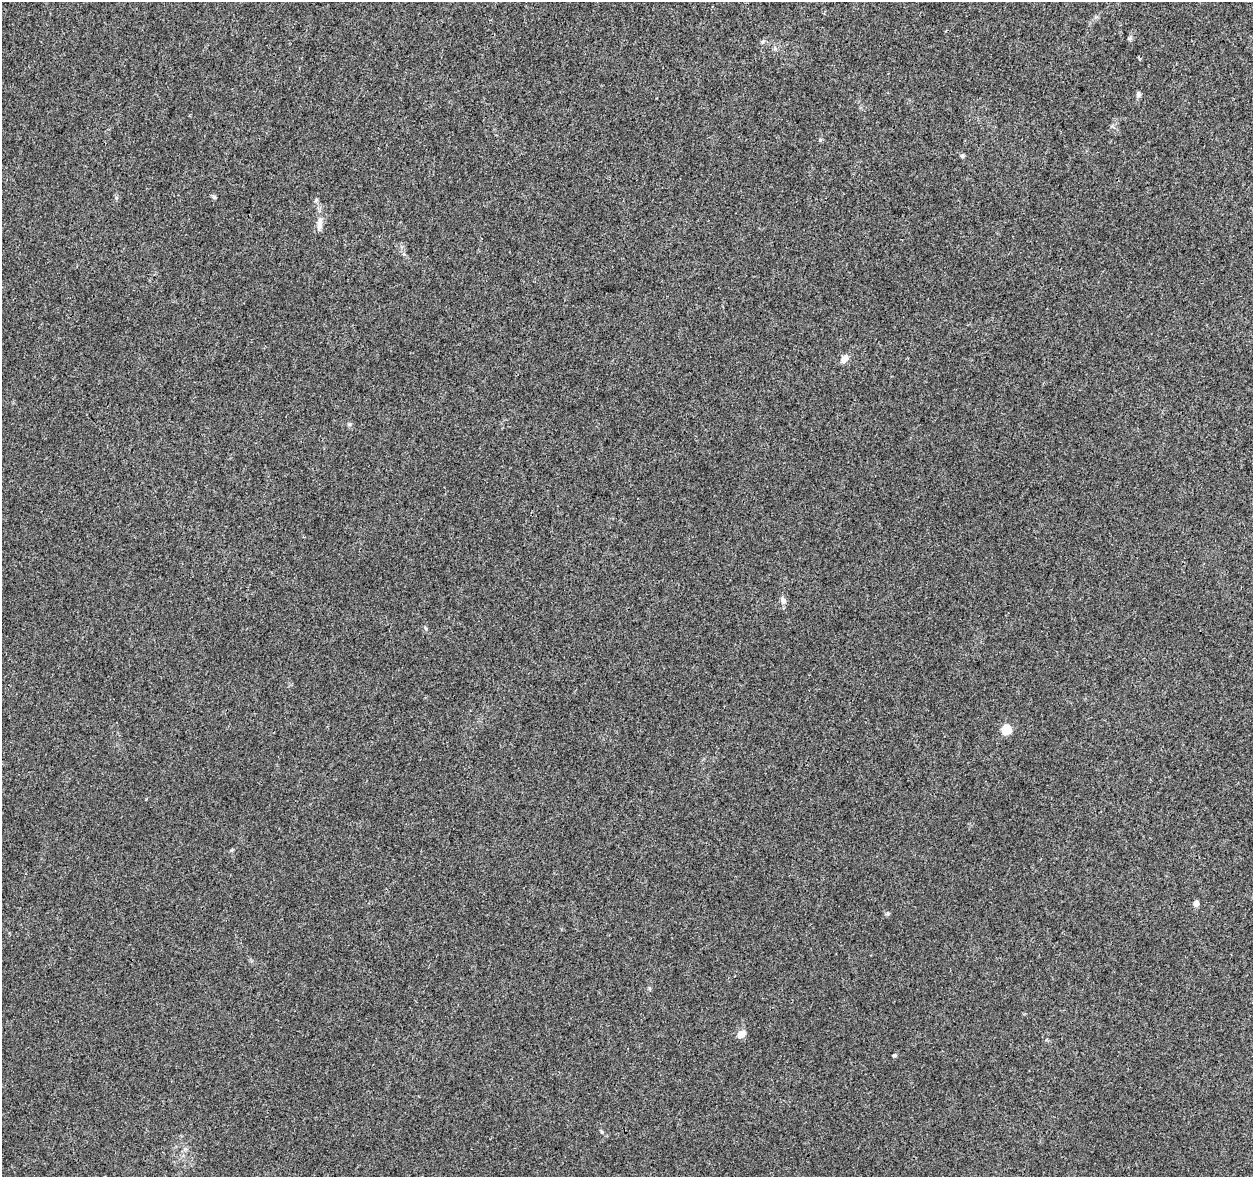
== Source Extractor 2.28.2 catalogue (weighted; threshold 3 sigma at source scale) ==
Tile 10 of 4 x 4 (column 2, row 3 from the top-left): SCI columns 1252-2502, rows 1399-2573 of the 5013 x 5207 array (HDU 1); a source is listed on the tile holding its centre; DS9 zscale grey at full resolution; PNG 1255 x 1179 px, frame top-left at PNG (2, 2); no overlay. Shown black and unused: <1% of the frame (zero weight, under 3 of 4 exposures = <1% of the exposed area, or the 3 px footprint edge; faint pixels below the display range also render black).
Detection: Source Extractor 2.28.2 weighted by HDU 2 'WHT'; one run over the whole footprint, this tile lists its part. Background 0.00629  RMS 0.0027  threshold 0.0124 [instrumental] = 3 sigma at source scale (4.5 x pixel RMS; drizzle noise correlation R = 1.50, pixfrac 1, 0.0396/0.0396 arcsec/px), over >= 5 px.
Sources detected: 13; all 13 listed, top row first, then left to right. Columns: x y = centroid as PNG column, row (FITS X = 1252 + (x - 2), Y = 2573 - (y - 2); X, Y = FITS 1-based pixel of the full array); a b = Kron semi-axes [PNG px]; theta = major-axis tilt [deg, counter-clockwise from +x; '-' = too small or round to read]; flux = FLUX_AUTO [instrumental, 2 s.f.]
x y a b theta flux
1129 38 6 4 18 0.38
762 42 5 5 - 0.42
1138 94 7 5 77 0.75
962 156 5 5 - 0.43
319 227 20 6 78 1.6
844 359 12 7 55 1.5
783 600 8 7 - 0.95
1007 730 9 8 - 4.4
1196 903 7 5 80 1.1
888 913 5 5 - 0.42
741 1034 10 7 34 2.1
894 1055 5 4 - 0.37
602 1132 6 3 -71 0.33
Unlisted compact peaks at least as high as the median listed source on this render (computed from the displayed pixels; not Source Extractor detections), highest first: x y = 820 140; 214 197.